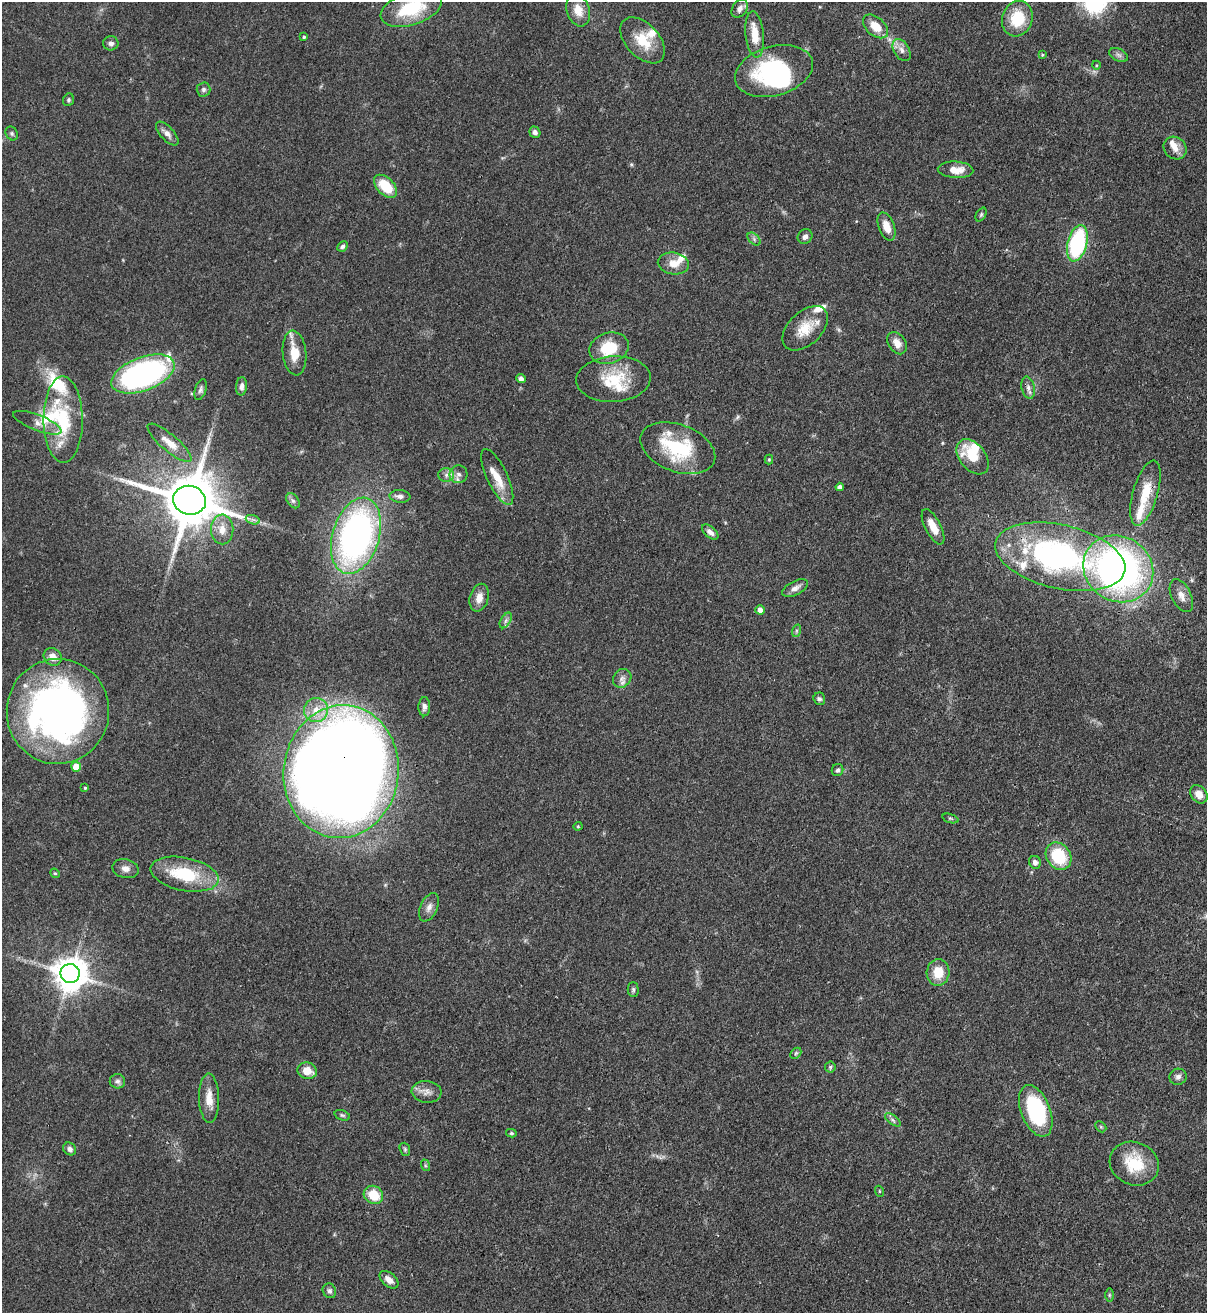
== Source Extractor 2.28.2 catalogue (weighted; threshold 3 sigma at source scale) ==
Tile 6 of 4 x 4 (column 2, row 2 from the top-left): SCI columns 1431-2635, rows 2653-3963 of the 5389 x 5307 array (HDU 1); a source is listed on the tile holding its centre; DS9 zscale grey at full resolution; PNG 1209 x 1315 px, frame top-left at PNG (2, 2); each listed source drawn as its Kron ellipse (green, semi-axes under 4 px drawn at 4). Shown black and unused: <1% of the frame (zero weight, under 3 of 4 exposures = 7% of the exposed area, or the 3 px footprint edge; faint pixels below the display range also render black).
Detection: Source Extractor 2.28.2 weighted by HDU 2 'WHT'; one run over the whole footprint, this tile lists its part. Background 0.0823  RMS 0.0039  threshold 0.0174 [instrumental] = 3 sigma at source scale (4.5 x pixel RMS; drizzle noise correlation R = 1.50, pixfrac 1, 0.05/0.05 arcsec/px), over >= 5 px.
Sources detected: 126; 2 inside a brighter object's white glare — neither listed nor drawn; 15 inside a brighter listed object's ellipse — not listed separately; the other 109 listed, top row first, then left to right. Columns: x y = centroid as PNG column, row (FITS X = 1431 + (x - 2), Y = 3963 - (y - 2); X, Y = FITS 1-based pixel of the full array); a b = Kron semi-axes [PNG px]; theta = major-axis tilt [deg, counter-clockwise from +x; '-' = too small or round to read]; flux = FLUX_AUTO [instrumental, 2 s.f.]
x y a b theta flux
411 8 32 16 19 23
740 8 10 7 58 2
578 10 17 11 -72 5.7
1017 19 18 15 69 13
875 26 15 9 -41 6.3
755 35 23 9 -84 7.4
304 37 4 3 - 0.53
643 40 27 16 -47 11
111 43 7 7 - 1.5
902 50 12 7 -58 2.4
1042 55 3 3 - 0.38
1119 55 10 6 -27 1.3
1096 65 4 3 - 0.35
774 71 40 24 15 43
203 89 7 7 - 1.2
68 100 6 5 - 0.73
535 132 6 5 - 1.3
12 134 7 5 -59 0.81
167 134 15 7 -47 2.4
1175 148 12 10 -44 3.3
955 170 18 8 -4 5.1
386 186 14 8 -45 12
981 215 7 5 63 0.65
887 227 15 8 -69 5
805 237 8 6 41 1.5
754 239 8 4 -46 0.93
1077 243 19 9 75 42
342 246 5 4 - 0.94
673 263 15 11 -8 4.8
805 328 27 16 43 9.3
897 343 12 8 -55 3.5
609 348 20 15 17 13
294 353 22 11 -84 8.1
143 374 33 16 21 93
521 378 5 4 - 1.3
613 379 37 23 3 16
241 386 9 5 87 1.7
1028 388 11 6 -78 1.8
201 389 11 5 73 1.2
63 420 43 19 -90 23
37 423 26 8 -21 3.3
169 443 28 8 -40 5.6
678 448 39 23 -20 27
973 457 20 13 -51 7.7
769 459 5 4 - 0.49
458 474 9 9 - 2
446 475 8 6 0 1.6
497 477 31 10 -65 7.6
840 487 4 4 - 1.7
1145 493 34 12 74 10
400 496 10 6 -5 1.6
189 500 16 14 -17 2600
293 501 8 5 -53 1
253 520 7 4 -18 1
933 527 19 7 -63 5.7
222 529 15 11 -89 4.8
710 532 10 5 -41 1.7
356 536 39 23 73 140
1060 557 66 32 -13 100
1118 569 36 32 -33 160
795 588 14 7 26 2.2
1181 596 18 9 -63 3.2
479 598 14 9 75 3.6
760 610 5 4 - 2.7
506 620 8 5 59 1.1
796 631 6 4 72 0.62
53 657 9 8 - 3.3
622 678 10 8 47 2
819 699 6 6 - 0.93
424 707 9 6 88 1.7
316 710 12 12 - 6
58 711 52 51 - 180
76 767 5 5 - 7.4
838 770 6 5 - 0.87
341 772 66 57 83 1200
85 788 4 3 - 0.6
1199 794 10 7 -53 3.5
950 818 8 3 -19 0.56
578 826 4 4 - 0.42
1059 856 14 12 -54 18
1035 862 6 6 - 1.6
125 869 13 9 -13 2.4
55 873 5 4 - 0.46
184 874 35 16 -11 21
429 907 15 8 66 2.5
938 972 13 11 84 7.8
70 974 9 9 - 790
633 989 7 5 -89 0.83
796 1053 6 4 45 0.61
830 1067 5 5 - 0.66
307 1071 10 8 -20 5.2
1178 1077 9 8 - 1.5
117 1081 7 7 - 1.3
427 1092 15 11 -5 3.1
209 1098 25 10 -88 5.4
1036 1111 27 14 -69 36
342 1115 8 5 -18 0.73
893 1120 9 4 -36 1.1
1101 1127 6 4 -45 0.65
511 1133 5 4 - 0.59
70 1149 7 6 - 1.3
405 1149 7 5 -71 0.72
1134 1164 25 21 -23 15
425 1165 6 4 -72 0.55
879 1191 5 3 - 0.37
373 1195 10 8 -34 9.2
389 1280 11 6 -41 2.9
329 1291 7 6 - 0.98
1109 1295 6 4 -90 0.52
Overlapping masked pixels (flux is a lower limit): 1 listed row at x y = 341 772
Isophote crosses this tile's border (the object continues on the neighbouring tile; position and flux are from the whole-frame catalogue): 1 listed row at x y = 411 8